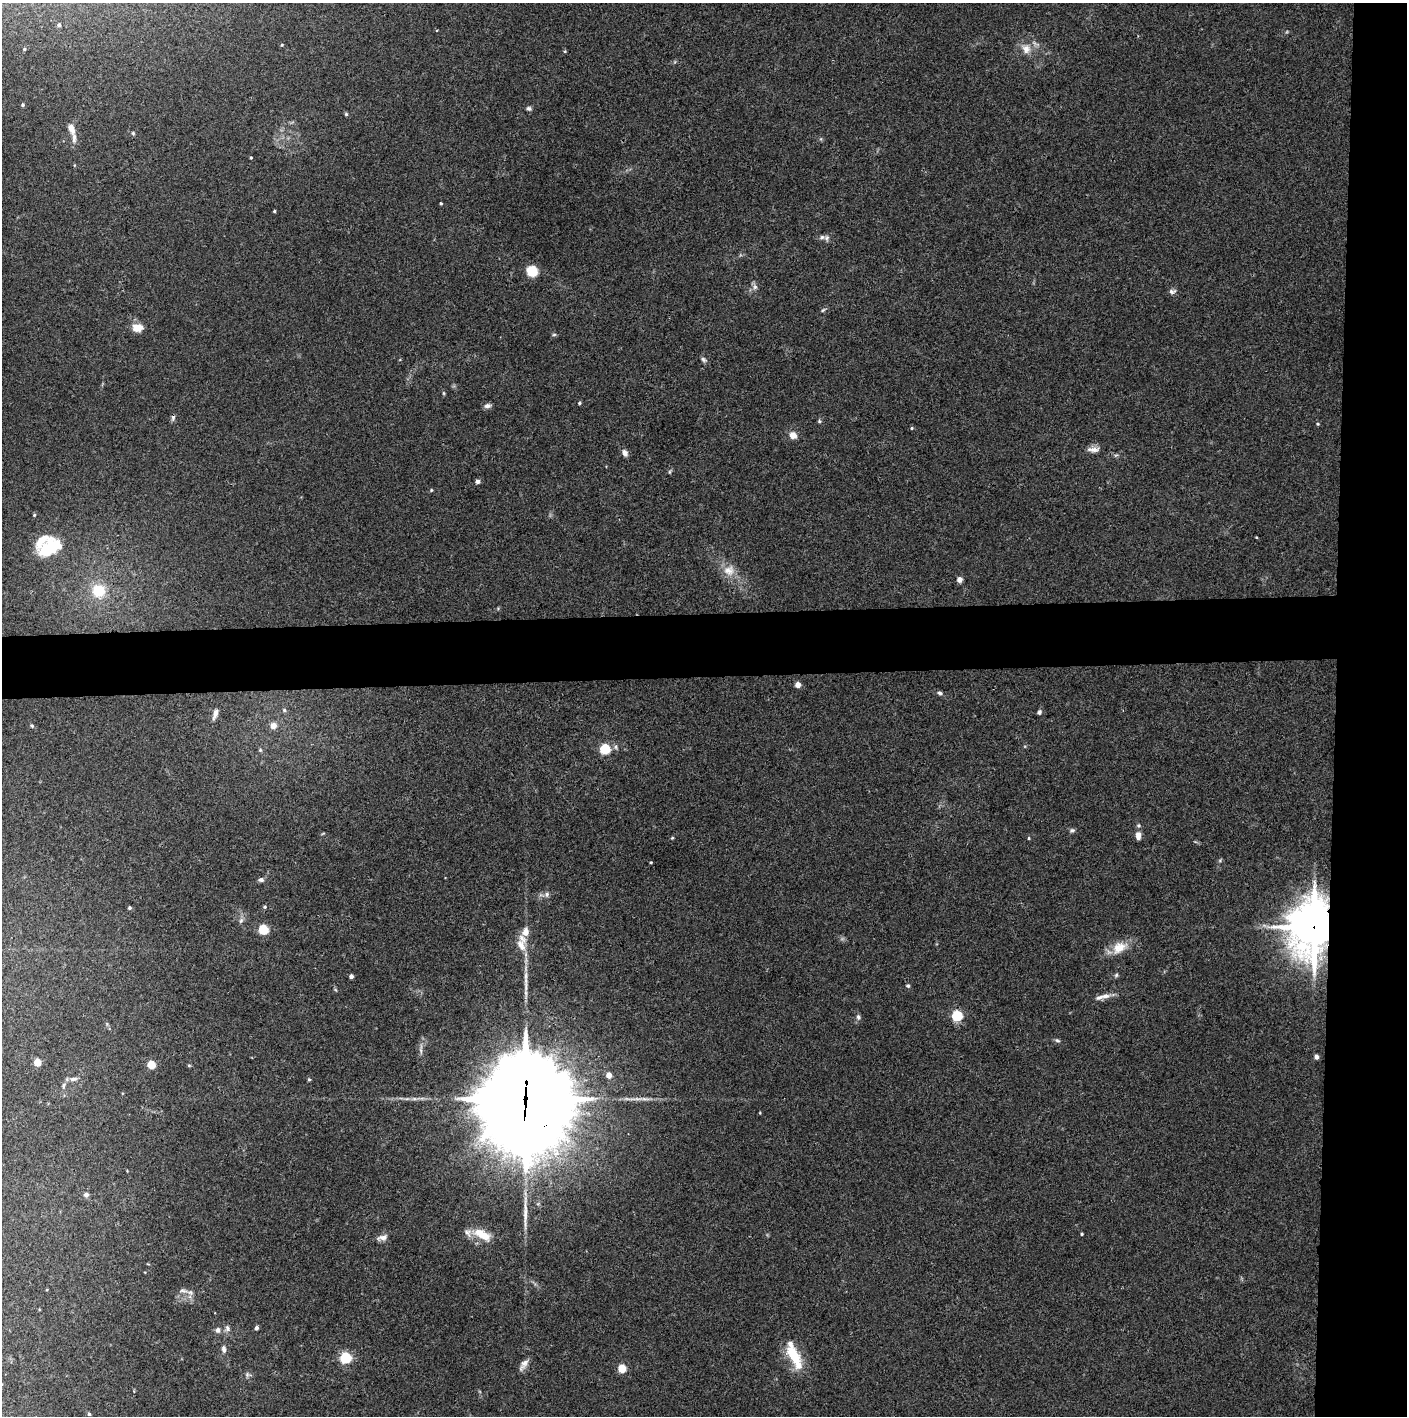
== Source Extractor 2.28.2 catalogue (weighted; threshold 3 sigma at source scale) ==
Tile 6 of 3 x 3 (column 3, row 2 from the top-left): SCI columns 2813-4217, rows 1415-2828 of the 4222 x 4244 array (HDU 1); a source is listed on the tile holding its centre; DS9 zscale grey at full resolution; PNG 1409 x 1418 px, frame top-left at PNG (2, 3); no overlay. Shown black and unused: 9% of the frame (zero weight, under 3 of 4 exposures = <1% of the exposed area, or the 3 px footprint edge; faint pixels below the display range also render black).
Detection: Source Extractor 2.28.2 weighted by HDU 2 'WHT'; one run over the whole footprint, this tile lists its part. Background 0.0332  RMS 0.0045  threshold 0.02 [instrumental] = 3 sigma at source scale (4.5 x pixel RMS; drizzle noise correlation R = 1.50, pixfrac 1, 0.05/0.05 arcsec/px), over >= 5 px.
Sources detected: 109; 2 long thin detections or spike segments (spike, bleed or trail) — not listed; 10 inside a brighter listed object's ellipse — not listed separately; the other 97 listed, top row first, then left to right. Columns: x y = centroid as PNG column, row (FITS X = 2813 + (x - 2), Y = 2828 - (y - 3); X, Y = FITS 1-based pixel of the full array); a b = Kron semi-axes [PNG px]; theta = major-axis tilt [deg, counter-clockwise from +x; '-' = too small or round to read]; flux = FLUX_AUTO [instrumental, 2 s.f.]
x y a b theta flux
59 25 5 4 - 1
282 45 4 4 - 0.42
24 49 4 4 - 0.57
1026 49 14 12 -62 4.6
23 105 4 4 - 0.73
529 108 7 6 - 1
346 114 4 4 - 0.62
71 128 14 7 -69 3.3
133 133 5 5 - 0.59
251 158 3 3 - 0.44
441 203 4 3 - 0.47
274 211 4 3 - 0.48
827 238 8 6 74 1.1
532 271 8 7 - 14
755 287 9 6 -76 1.5
1172 291 9 6 9 1.4
823 310 6 4 44 0.62
137 328 13 9 6 4.7
554 335 6 4 2 0.59
703 359 8 6 -45 1.1
443 393 6 4 -89 0.48
579 403 4 3 - 0.55
487 406 9 6 8 1.5
173 418 9 5 79 1
819 421 5 5 - 0.62
1318 424 4 3 - 0.46
912 428 4 4 - 0.52
793 435 6 5 - 5.6
1093 449 17 7 1 2.6
625 453 8 6 -57 2.1
670 472 6 3 -72 0.54
478 481 5 4 - 1.4
431 490 5 4 - 0.47
34 515 4 4 - 0.5
1256 537 3 3 - 0.34
47 549 28 19 51 16
729 570 16 14 7 5.5
959 580 5 5 - 2.8
98 591 8 8 - 17
798 685 4 4 - 5
940 693 7 5 -19 0.96
284 710 5 5 - 0.86
1039 712 6 5 - 0.98
215 714 14 5 72 2.4
273 725 7 7 - 3.4
32 726 5 4 - 0.64
605 749 5 5 - 37
260 750 5 4 - 0.62
1072 830 7 5 14 0.92
1138 836 12 7 -90 2.8
672 838 4 3 - 0.43
1029 838 5 3 - 0.43
651 862 3 3 - 0.39
261 880 7 5 -2 1.2
547 894 7 6 - 1.3
265 907 5 4 - 0.56
129 908 4 4 - 0.74
241 921 8 5 63 1.3
1314 927 19 14 84 1300
263 929 5 5 - 30
525 932 9 7 75 3.7
521 945 19 10 -68 5
1119 948 22 14 30 7.6
1116 975 5 5 - 0.74
351 976 4 4 - 1.7
908 986 6 5 - 0.75
1105 996 13 7 13 2.8
957 1016 5 5 - 39
858 1017 7 6 - 1.1
1057 1040 7 4 -28 0.8
421 1050 9 3 -77 1.1
1316 1057 4 4 - 1.9
37 1062 5 5 - 6.2
151 1065 5 5 - 17
189 1065 5 3 - 0.47
609 1075 5 4 - 3.7
73 1079 11 6 6 1.7
309 1079 4 4 - 0.57
63 1086 8 4 88 0.88
414 1099 7 4 18 0.88
525 1099 35 27 85 10000
645 1099 12 3 -9 1.5
86 1195 6 5 - 1.4
1082 1234 3 3 - 0.47
482 1235 24 10 -30 8.2
382 1237 14 7 7 2.3
183 1290 13 5 -7 1.8
227 1328 9 6 -81 1.4
256 1328 4 4 - 1
218 1330 8 6 90 1.3
224 1349 9 5 -78 1.4
794 1355 26 11 -61 15
345 1358 5 5 - 55
524 1365 16 7 57 2.5
622 1369 5 5 - 17
247 1375 7 5 -90 0.9
89 1414 5 5 - 0.6
Overlapping masked pixels (flux is a lower limit): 2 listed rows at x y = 1314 927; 525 1099